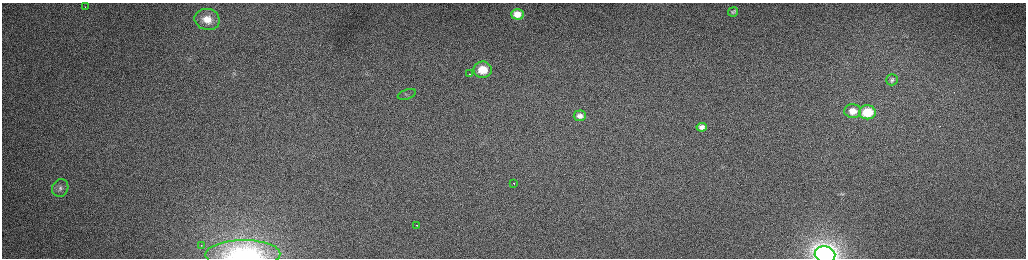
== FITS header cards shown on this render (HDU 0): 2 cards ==
NAXIS1  =                 2048 /fastest changing axis
NAXIS2  =                  512 /next to fastest changing axis

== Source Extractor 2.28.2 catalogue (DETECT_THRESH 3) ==
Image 2048 x 512 px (HDU 0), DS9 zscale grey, zoomed out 1/2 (1 PNG px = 2 x 2 image px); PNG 1028 x 260 px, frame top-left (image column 1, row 511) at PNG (2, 3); each listed source drawn as its Kron ellipse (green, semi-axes under 4 px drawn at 4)
Background 158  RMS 1.6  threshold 4.75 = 3 sigma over >= 5 px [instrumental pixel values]
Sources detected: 22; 4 cannot appear on this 1/2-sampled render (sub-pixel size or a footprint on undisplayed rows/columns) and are neither listed nor drawn; the other 18 listed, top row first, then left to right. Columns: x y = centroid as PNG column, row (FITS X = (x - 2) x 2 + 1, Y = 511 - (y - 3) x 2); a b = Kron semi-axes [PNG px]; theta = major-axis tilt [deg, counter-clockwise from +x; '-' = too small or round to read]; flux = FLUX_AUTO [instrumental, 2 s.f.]
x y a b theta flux
85 7 2 1 - 280
733 12 5 4 - 500
517 14 6 5 - 3000
207 19 12 10 -12 4600
483 70 9 8 - 6400
470 74 2 1 - 500
892 80 6 5 - 630
407 94 9 4 17 1000
853 111 8 7 - 3500
867 112 8 7 - 11000
580 116 6 5 - 1400
702 127 5 4 - 1400
514 183 2 1 - 310
60 188 9 8 - 1800
417 225 2 1 - 580
201 246 2 1 - 350
243 254 37 14 1 23000
825 255 10 8 -9 170000
At the frame edge (FLAGS 8, measured only in part): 2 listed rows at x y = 243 254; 825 255
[4 sub-pixel or undisplayed-footprint detections neither listed nor drawn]